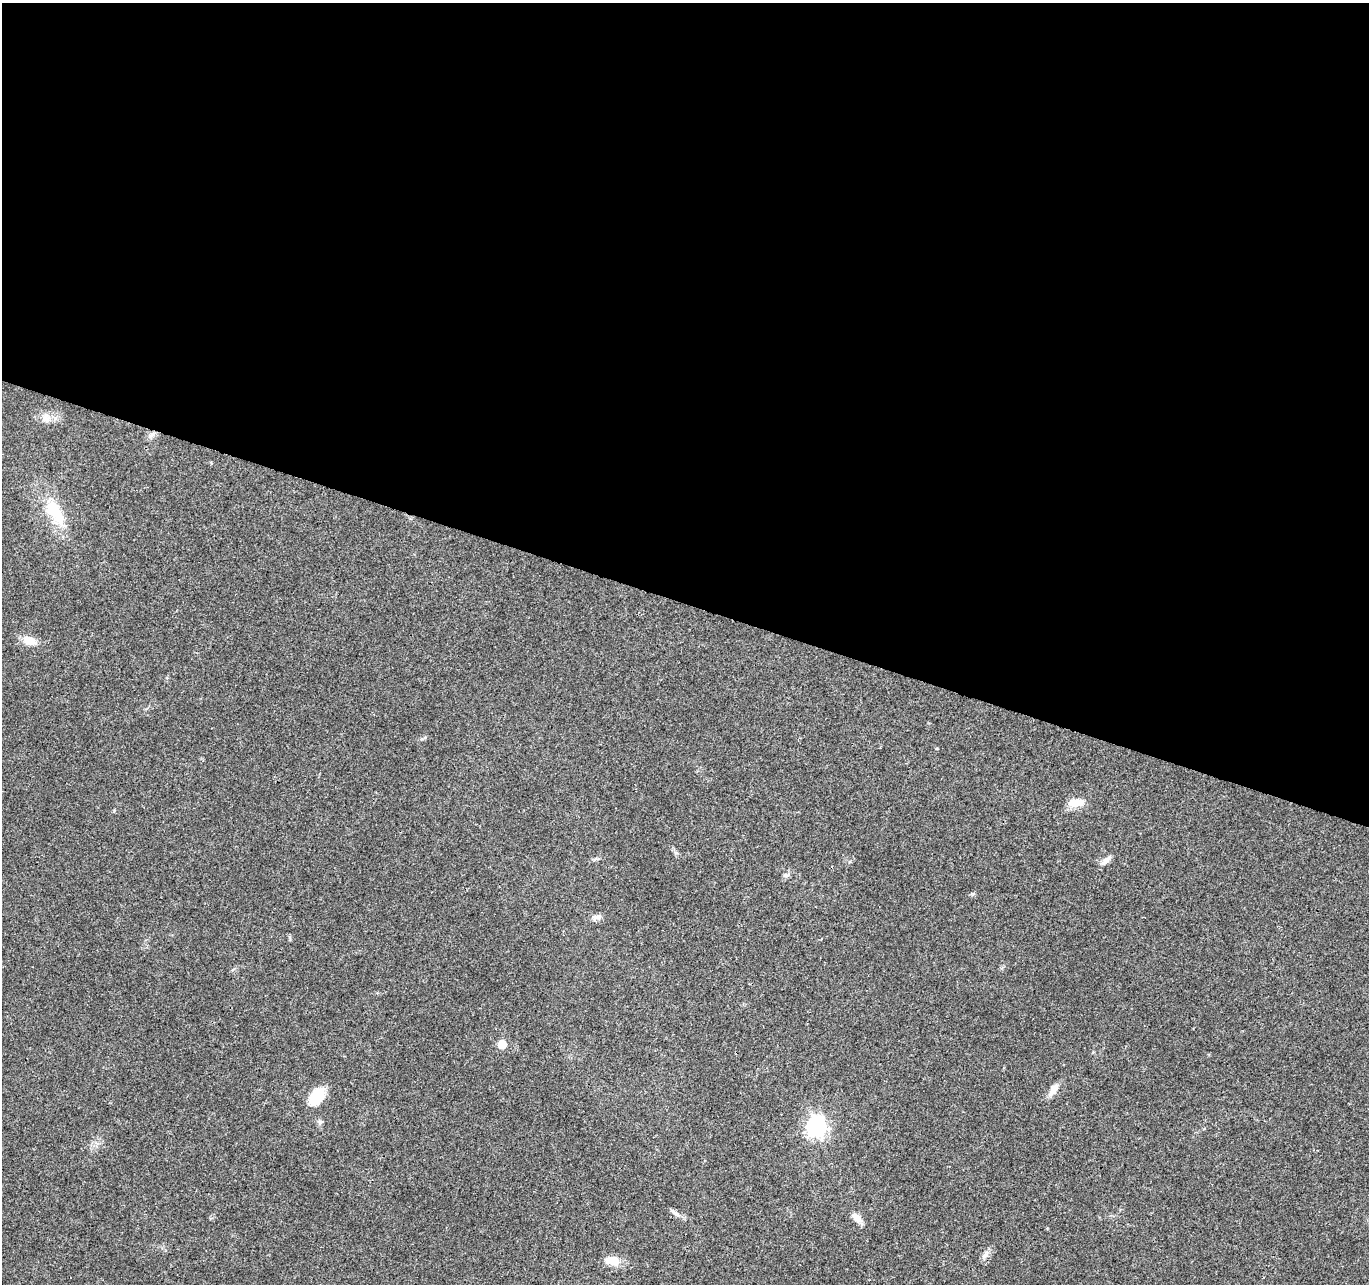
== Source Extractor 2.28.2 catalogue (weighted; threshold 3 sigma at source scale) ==
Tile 3 of 4 x 4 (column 3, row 1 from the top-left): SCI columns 2734-4100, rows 4060-5341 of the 5476 x 5619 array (HDU 1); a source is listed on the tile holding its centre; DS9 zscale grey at full resolution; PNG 1371 x 1286 px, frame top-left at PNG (2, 3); no overlay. Shown black and unused: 47% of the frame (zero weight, under 3 of 4 exposures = <1% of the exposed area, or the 3 px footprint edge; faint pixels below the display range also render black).
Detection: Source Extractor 2.28.2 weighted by HDU 2 'WHT'; one run over the whole footprint, this tile lists its part. Background 0.0267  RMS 0.0031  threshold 0.0138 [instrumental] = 3 sigma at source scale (4.5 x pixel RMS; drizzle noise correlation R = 1.50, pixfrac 1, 0.0396/0.0396 arcsec/px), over >= 5 px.
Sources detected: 17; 1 inside a brighter object's white glare — not listed; the other 16 listed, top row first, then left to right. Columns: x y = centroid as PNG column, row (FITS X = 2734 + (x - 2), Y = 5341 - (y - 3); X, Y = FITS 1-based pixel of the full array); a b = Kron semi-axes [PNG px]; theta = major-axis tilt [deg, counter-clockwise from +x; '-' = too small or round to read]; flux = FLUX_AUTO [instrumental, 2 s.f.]
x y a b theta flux
46 417 14 9 87 2.2
52 510 23 18 -64 8.9
30 641 13 9 -22 4
1075 803 20 10 6 3.8
1106 860 13 7 39 1.7
787 875 8 4 0 0.58
597 917 13 7 16 1.5
502 1044 6 5 - 8.5
1053 1090 17 8 58 2.4
316 1096 20 12 55 8.5
320 1122 6 6 - 0.63
816 1127 8 8 - 130
676 1214 10 5 -41 1.1
857 1218 13 7 -42 2.5
985 1255 12 5 45 1.2
612 1260 19 11 -15 4.1
Unlisted compact peaks at least as high as the median listed source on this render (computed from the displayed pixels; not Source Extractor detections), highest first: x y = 422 739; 676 853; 973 894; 290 939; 937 748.